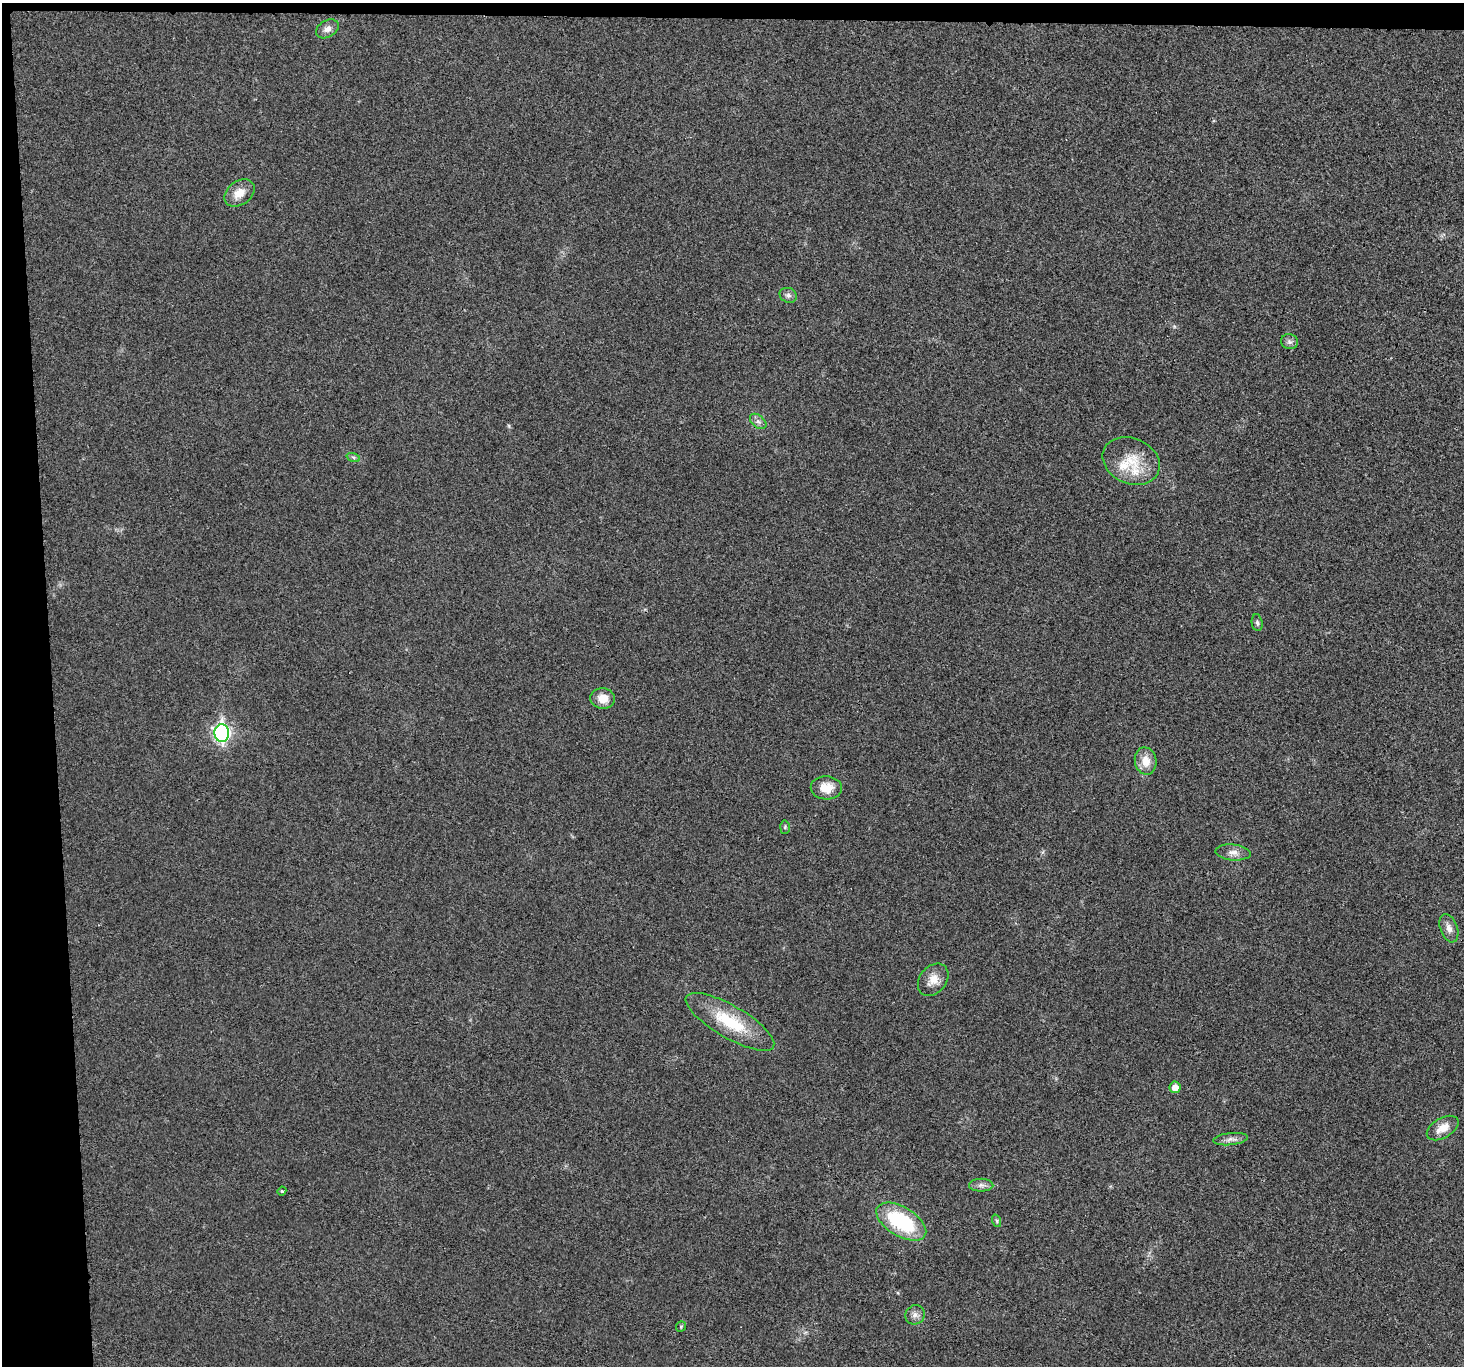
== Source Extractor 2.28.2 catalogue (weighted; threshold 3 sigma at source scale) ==
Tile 1 of 3 x 3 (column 1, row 1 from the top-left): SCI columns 2-1463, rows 2860-4223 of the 4390 x 4373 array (HDU 1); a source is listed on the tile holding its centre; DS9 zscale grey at full resolution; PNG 1466 x 1368 px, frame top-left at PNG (2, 3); each listed source drawn as its Kron ellipse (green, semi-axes under 4 px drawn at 4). Shown black and unused: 5% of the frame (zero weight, under 3 of 4 exposures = <1% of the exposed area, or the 3 px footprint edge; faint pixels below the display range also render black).
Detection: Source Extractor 2.28.2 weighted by HDU 2 'WHT'; one run over the whole footprint, this tile lists its part. Background 0.0199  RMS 0.006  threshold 0.0269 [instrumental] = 3 sigma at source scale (4.5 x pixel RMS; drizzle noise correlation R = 1.50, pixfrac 1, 0.05/0.05 arcsec/px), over >= 5 px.
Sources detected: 28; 2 inside a brighter listed object's ellipse — not listed separately; the other 26 listed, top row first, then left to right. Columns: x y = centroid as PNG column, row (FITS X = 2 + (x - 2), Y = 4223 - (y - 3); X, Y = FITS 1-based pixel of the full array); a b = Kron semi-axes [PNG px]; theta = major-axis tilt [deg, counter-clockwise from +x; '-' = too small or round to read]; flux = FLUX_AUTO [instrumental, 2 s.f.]
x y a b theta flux
327 29 12 8 30 3.6
239 193 17 12 36 7.5
788 295 9 7 -24 2.1
1289 342 8 7 - 2.1
758 421 9 6 -40 2.2
353 457 7 4 -19 1
1131 461 29 22 -24 20
1257 623 8 5 -80 1.5
603 698 12 10 -5 8.1
222 733 9 7 -87 170
1146 761 14 10 -78 8.3
826 788 15 11 -3 9.5
785 827 6 5 - 0.93
1233 852 17 8 -5 4.3
1449 928 15 8 -70 3.9
933 980 18 13 51 7.3
730 1022 50 16 -30 30
1175 1087 6 5 - 4.5
1443 1128 17 10 30 7.7
1231 1139 18 6 6 3
981 1185 12 6 0 2.7
282 1191 4 4 - 0.65
997 1221 6 4 -72 0.79
901 1222 28 14 -31 47
915 1315 10 9 - 3.1
681 1327 5 5 - 0.76